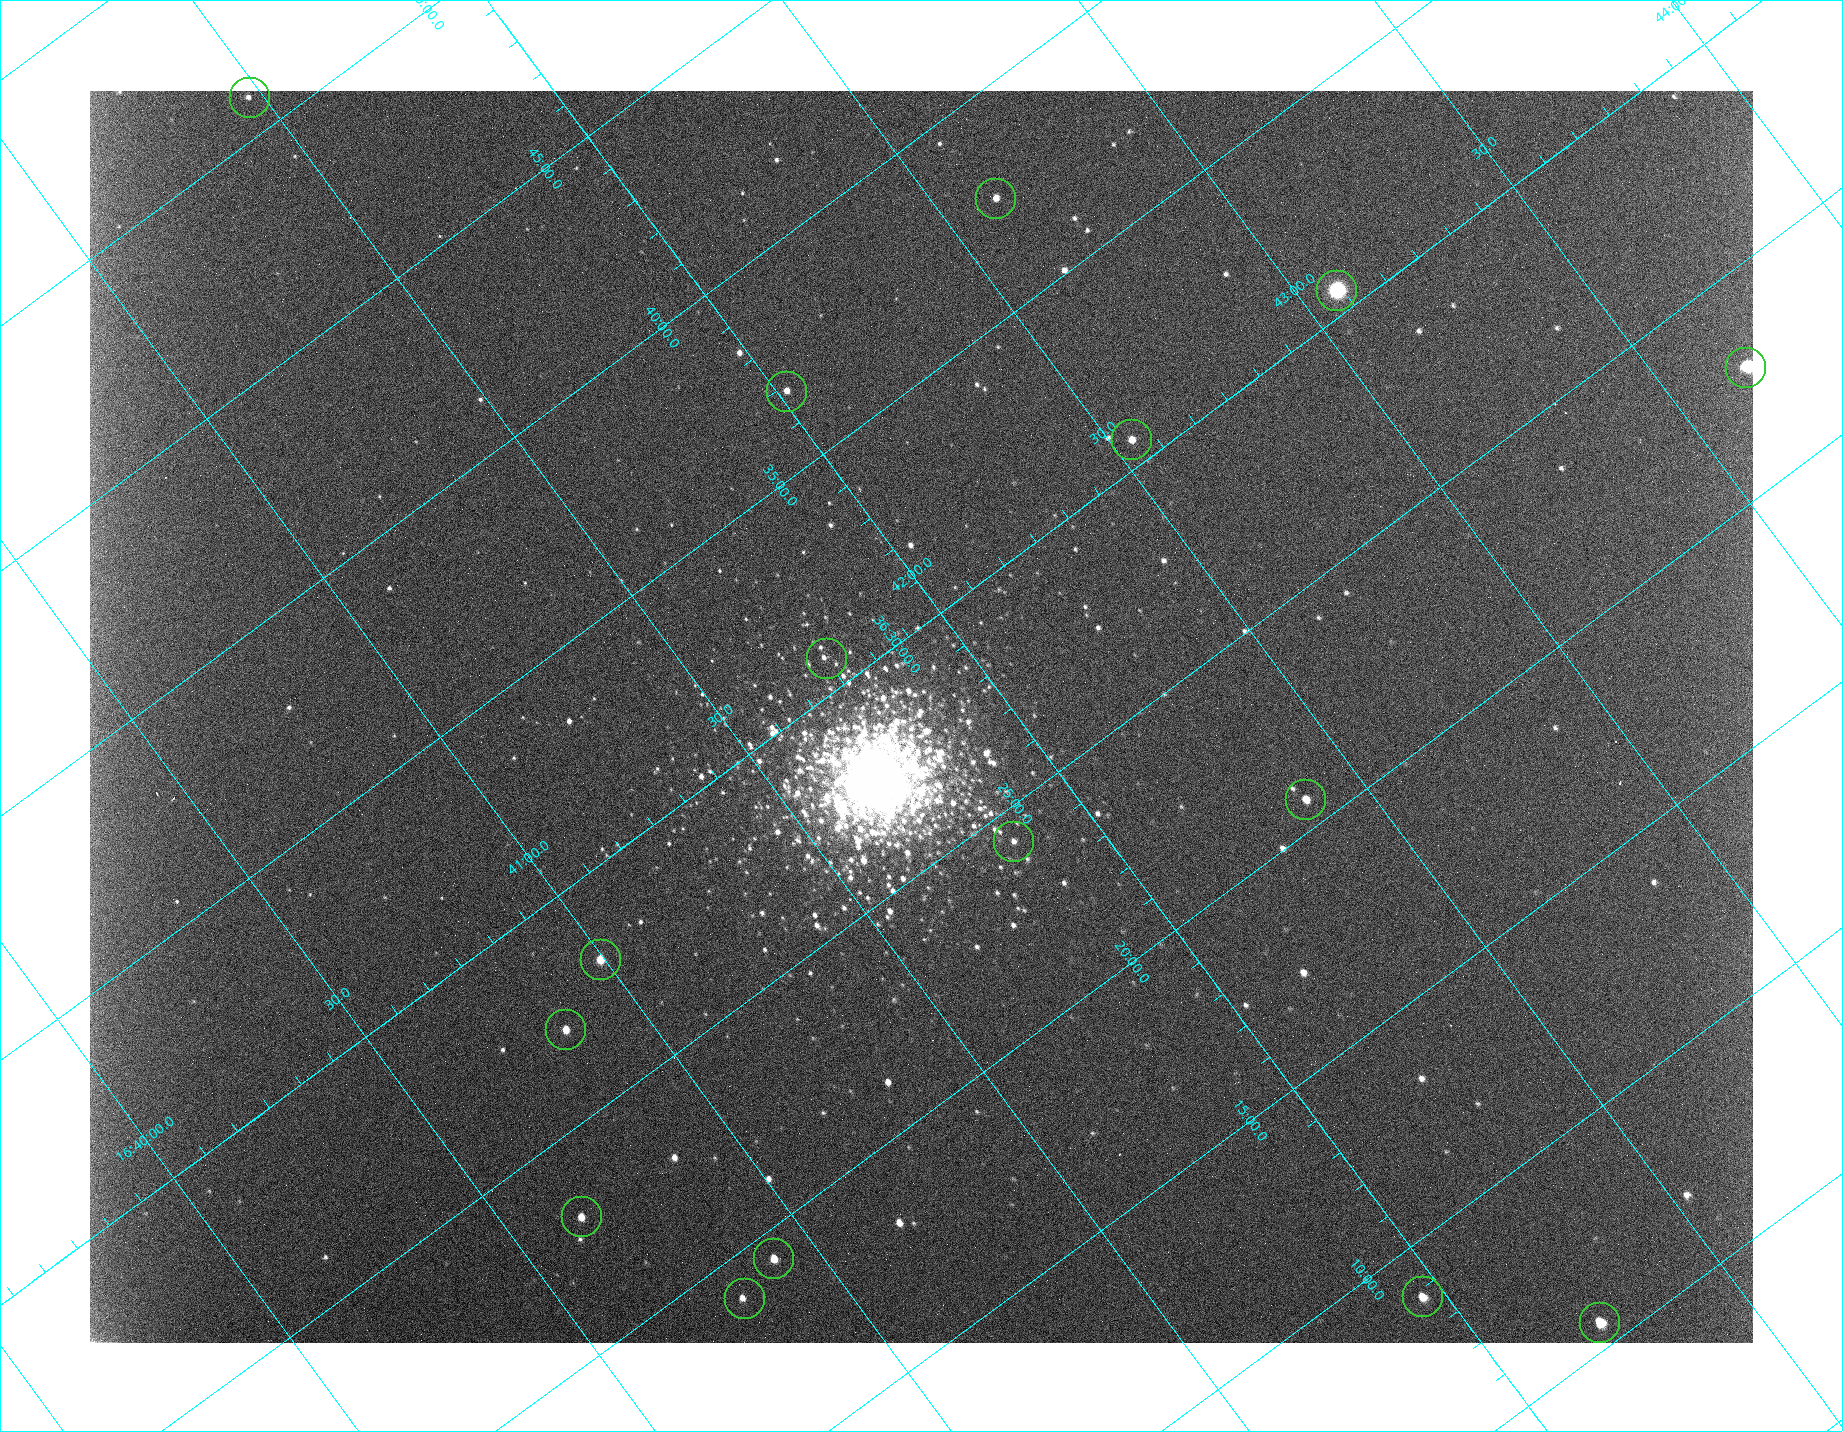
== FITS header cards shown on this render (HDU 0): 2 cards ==
NAXIS1  =                 1663 /fastest changing axis
NAXIS2  =                 1252 /next to fastest changing axis

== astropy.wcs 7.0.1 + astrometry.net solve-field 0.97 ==
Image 1663 x 1252 px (HDU 0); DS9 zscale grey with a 90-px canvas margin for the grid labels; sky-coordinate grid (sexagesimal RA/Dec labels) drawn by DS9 from the SOLVED WCS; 16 Tycho-2 reference stars matched to detected sources circled (green)
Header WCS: RA---TAN/DEC--TAN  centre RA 16:41:50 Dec +36:28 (250.46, +36.47 deg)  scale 1.52 arcsec/px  FOV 42.1' x 31.7'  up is +37 deg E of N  parity flipped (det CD > 0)
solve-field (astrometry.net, Tycho-2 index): VERIFIED the header's WCS against the Tycho-2 star catalogue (verified at 3 index scales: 7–16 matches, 0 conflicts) and refined it, rather than solving blind
Solved WCS: RA---TAN-SIP/DEC--TAN-SIP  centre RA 16:41:50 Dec +36:28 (250.46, +36.47 deg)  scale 1.52 arcsec/px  FOV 42.1' x 31.7'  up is +36 deg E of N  parity flipped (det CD > 0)
The solver's refit moves the header's centre by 0.73 arcsec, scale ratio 1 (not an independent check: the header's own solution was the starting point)
Tycho-2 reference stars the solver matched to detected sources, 16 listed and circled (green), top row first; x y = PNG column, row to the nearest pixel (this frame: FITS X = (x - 90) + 1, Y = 1252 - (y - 91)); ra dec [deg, ICRS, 3 dp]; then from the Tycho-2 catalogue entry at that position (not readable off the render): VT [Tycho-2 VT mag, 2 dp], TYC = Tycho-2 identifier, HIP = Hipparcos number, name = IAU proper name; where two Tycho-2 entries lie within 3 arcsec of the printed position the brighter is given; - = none
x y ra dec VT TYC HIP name
249 97 250.369 +36.849 12.71 2588-2145-1 - -
995 198 250.653 +36.627 11.82 2588-1251-2 - -
1336 290 250.768 +36.510 7.02 2588-2833-1 81848 -
1745 367 250.916 +36.381 8.80 2588-1201-1 81894 -
786 391 250.504 +36.614 11.86 2588-1299-1 - -
1131 439 250.635 +36.511 11.41 2588-1764-1 - -
826 658 250.438 +36.513 11.30 2588-1745-1 - -
1305 799 250.596 +36.345 10.86 2588-1361-1 - -
1013 841 250.459 +36.404 11.09 2588-1330-1 - -
600 959 250.249 +36.468 10.87 2588-1662-1 - -
565 1029 250.212 +36.453 10.99 2588-1613-1 - -
581 1216 250.160 +36.385 11.14 2588-1159-1 - -
773 1258 250.229 +36.323 10.73 2588-1432-1 - -
1422 1296 250.490 +36.147 11.92 2588-538-1 - -
744 1298 250.204 +36.316 11.59 2588-1459-1 81655 -
1599 1322 250.556 +36.094 10.71 2588-665-1 - -